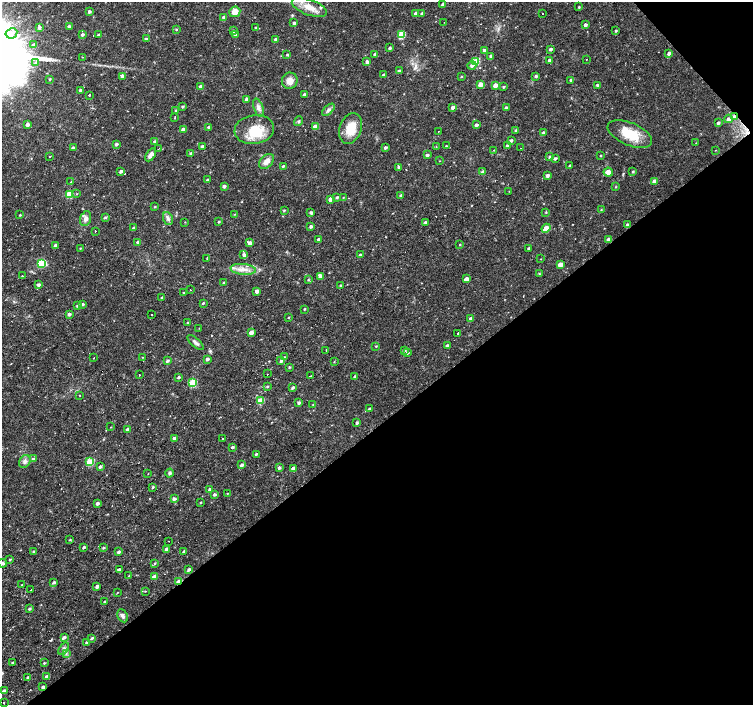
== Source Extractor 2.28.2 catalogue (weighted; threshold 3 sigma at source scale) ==
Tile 12 of 4 x 4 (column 4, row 3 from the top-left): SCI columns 4506-6006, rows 1611-3015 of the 6006 x 5966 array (HDU 1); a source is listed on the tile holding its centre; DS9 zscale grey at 2 x 2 block average (1 PNG px = mean of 2 x 2 image px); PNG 755 x 707 px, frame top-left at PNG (2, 2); each listed source drawn as its Kron ellipse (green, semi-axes under 4 px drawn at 4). Shown black and unused: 41% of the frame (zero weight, under 3 of 4 exposures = <1% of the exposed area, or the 3 px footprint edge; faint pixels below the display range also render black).
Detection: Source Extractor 2.28.2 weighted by HDU 2 'WHT'; one run over the whole footprint, this tile lists its part. Background 0.0326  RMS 0.0024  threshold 0.0109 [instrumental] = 3 sigma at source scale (4.5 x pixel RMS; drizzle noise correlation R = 1.50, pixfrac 1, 0.0396/0.0396 arcsec/px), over >= 5 px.
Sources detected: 287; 1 inside a brighter object's white glare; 15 cosmic-ray / hot-pixel residue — neither listed nor drawn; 1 coinciding with a brighter row at this scale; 4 inside a brighter listed object's ellipse — not listed separately; the other 266 listed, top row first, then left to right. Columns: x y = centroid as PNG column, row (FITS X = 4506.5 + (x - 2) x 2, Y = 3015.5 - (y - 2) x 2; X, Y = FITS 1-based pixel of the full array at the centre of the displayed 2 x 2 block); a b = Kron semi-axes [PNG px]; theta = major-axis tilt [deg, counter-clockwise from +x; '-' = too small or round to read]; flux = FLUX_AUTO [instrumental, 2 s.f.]
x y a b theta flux
443 4 3 2 - 1.4
309 7 18 8 -20 7.3
579 7 2 2 - 0.6
89 11 3 3 - 1.2
235 12 5 5 - 4.5
415 14 3 3 - 2.3
422 14 3 3 - 1.3
543 14 2 2 - 1.3
224 17 3 3 - 1.5
444 22 2 2 - 0.26
294 23 3 2 - 1.4
585 25 3 3 - 1.7
69 26 3 2 - 1.3
39 27 3 3 - 1.7
255 28 2 2 - 0.58
176 29 3 2 - 0.52
233 31 3 3 - 0.85
616 31 3 2 - 0.77
11 33 6 5 - 2.5
82 35 3 2 - 1.2
98 35 3 2 - 0.79
235 35 3 3 - 2
401 35 3 3 - 19
146 39 4 3 - 0.72
276 39 3 2 - 1.4
34 45 4 3 - 1.6
390 48 3 2 - 1.1
551 49 3 2 - 1.3
484 50 3 3 - 1.3
669 53 3 2 - 1.9
375 54 3 2 - 1.5
287 55 3 3 - 0.61
491 56 3 3 - 1.3
82 57 2 2 - 0.25
586 59 2 2 - 1.4
549 60 3 2 - 1.3
367 62 3 3 - 1.5
476 62 4 3 - 19
36 63 4 3 - 1.4
472 66 4 3 - 1.7
399 71 2 2 - 1.2
384 75 3 3 - 1.4
122 76 3 3 - 1.8
536 76 3 3 - 1
461 77 2 2 - 0.47
50 79 3 2 - 0.62
571 80 3 2 - 1.2
290 81 8 7 - 4.7
480 85 3 3 - 5.2
495 85 3 3 - 4.4
597 85 3 2 - 0.8
200 86 3 2 - 1.7
503 87 2 2 - 0.75
80 90 3 3 - 1.1
89 95 2 2 - 0.71
304 95 3 2 - 1.4
246 99 3 3 - 1.5
182 107 3 2 - 0.91
453 107 3 3 - 2.3
258 108 9 4 -71 2.4
506 108 3 3 - 1.6
176 110 3 3 - 0.72
328 110 7 4 43 1.6
734 116 4 3 - 1
175 118 4 2 - 0.46
728 119 4 3 - 2.2
299 121 5 2 - 0.76
718 123 3 3 - 1.2
27 124 3 3 - 2.4
476 125 3 2 - 1.6
209 127 3 3 - 1.2
315 127 3 3 - 5.8
350 128 16 11 70 12
183 129 3 3 - 1.9
254 130 20 14 9 16
516 130 3 2 - 1.2
438 131 2 2 - 0.21
543 133 3 3 - 1.5
630 134 24 11 -23 15
511 140 3 3 - 1.2
155 142 3 3 - 1.9
696 143 2 2 - 0.25
116 144 3 2 - 1.4
202 146 3 2 - 1.6
446 146 3 2 - 0.59
507 146 3 3 - 0.99
436 147 3 2 - 0.38
73 148 3 2 - 1.1
385 148 3 2 - 1.3
521 148 2 2 - 0.49
158 149 2 2 - 0.28
494 150 3 2 - 0.35
715 150 2 2 - 0.23
191 153 3 3 - 1.1
151 155 7 4 57 3
427 155 3 3 - 1.2
50 156 2 2 - 1.1
600 156 2 2 - 0.46
550 157 3 3 - 1.2
555 158 3 3 - 1.2
266 161 9 5 46 4
439 161 2 2 - 0.22
283 166 3 3 - 0.73
570 166 2 2 - 1.1
399 168 3 3 - 1.5
121 171 3 2 - 1.4
483 172 3 3 - 1.8
608 172 4 4 - 3.6
633 172 2 2 - 0.61
547 175 3 3 - 1.6
207 180 3 3 - 0.85
655 181 3 3 - 4.3
71 182 3 2 - 0.96
224 186 3 3 - 1.5
615 187 3 2 - 0.42
509 191 2 2 - 0.21
69 194 3 3 - 20
77 194 3 2 - 0.36
401 195 3 2 - 0.78
337 197 3 2 - 0.89
343 197 2 2 - 0.37
330 199 3 3 - 3.3
155 207 3 2 - 0.49
284 210 3 2 - 0.59
601 210 3 2 - 0.42
311 212 3 2 - 1.3
546 212 3 2 - 0.49
235 214 3 2 - 0.38
20 215 3 2 - 0.47
105 217 3 3 - 0.98
168 218 6 4 -69 1.7
86 219 7 5 72 2.4
185 222 2 2 - 0.24
219 222 2 2 - 0.73
425 222 3 2 - 0.86
628 225 3 3 - 1.8
311 226 3 3 - 1.6
133 228 3 2 - 0.74
546 228 5 3 - 8.9
95 231 2 2 - 0.43
608 239 3 3 - 1.5
319 240 3 2 - 1.6
138 242 3 3 - 1.3
250 243 3 3 - 2.6
460 245 3 2 - 0.47
56 246 3 3 - 1.9
80 248 3 2 - 0.37
529 248 3 2 - 1.4
244 254 4 3 - 1.5
360 255 3 2 - 1.2
207 259 3 2 - 0.23
541 259 2 2 - 0.23
41 263 4 3 - 34
560 264 3 3 - 4.8
243 269 13 5 -6 4.9
539 273 3 3 - 0.47
22 276 2 2 - 0.38
320 277 3 3 - 1.4
466 279 3 3 - 3.9
308 280 3 2 - 0.44
223 282 2 2 - 0.62
38 285 3 3 - 1.4
340 285 3 3 - 0.64
190 290 2 2 - 0.43
257 291 3 3 - 3.1
183 293 3 2 - 0.45
162 298 2 2 - 1.3
203 303 3 2 - 0.62
82 304 3 2 - 1.3
77 306 3 3 - 0.99
305 309 2 2 - 0.59
69 314 3 3 - 1.5
151 315 2 2 - 0.55
288 317 3 2 - 0.4
471 319 3 3 - 3.5
187 323 3 2 - 0.45
199 328 2 2 - 0.23
251 332 3 3 - 3.6
458 333 2 2 - 3.9
195 343 10 3 -42 1.8
376 346 3 3 - 0.48
447 346 3 3 - 1.4
326 350 2 2 - 0.56
404 350 4 3 - 1.1
407 353 3 3 - 1.2
143 357 3 2 - 0.31
285 357 3 2 - 0.37
93 358 2 2 - 0.65
207 359 3 2 - 1.5
167 361 3 3 - 1.2
281 361 3 3 - 1.3
334 361 3 2 - 0.27
289 367 3 3 - 0.6
139 374 2 2 - 16
267 374 2 2 - 23
310 376 2 2 - 1
178 377 3 2 - 0.96
355 377 3 3 - 1.4
192 383 4 3 - 27
267 386 3 3 - 0.47
293 387 3 2 - 1.4
80 395 2 2 - 0.36
260 401 3 3 - 15
298 403 3 2 - 1.3
313 404 2 2 - 0.35
370 409 3 2 - 1.4
357 423 3 2 - 0.92
111 427 2 2 - 0.21
128 429 3 2 - 2.4
174 438 3 3 - 1.7
222 439 2 2 - 0.35
232 447 3 2 - 1.1
256 454 3 3 - 0.8
33 459 3 2 - 0.51
25 461 7 5 53 2
90 462 4 3 - 21
242 465 3 3 - 1.4
100 467 3 3 - 1.3
279 468 3 3 - 1.2
293 468 3 3 - 3.2
170 473 4 4 - 1.1
148 474 2 2 - 0.18
153 487 4 3 - 0.7
210 489 3 2 - 1.4
227 493 3 2 - 0.32
214 495 3 2 - 1.4
174 499 3 3 - 1.4
201 502 3 2 - 0.42
97 503 3 2 - 2
70 540 3 3 - 0.48
169 541 2 2 - 0.32
84 547 3 2 - 1.1
103 548 3 3 - 0.73
166 549 3 2 - 1.6
184 551 3 2 - 1.1
34 552 3 2 - 1.1
118 552 3 3 - 1.3
10 559 3 2 - 0.61
3 563 4 4 - 0.9
155 563 3 3 - 0.62
189 569 3 3 - 1.2
119 570 3 3 - 2.2
129 576 3 2 - 0.43
154 577 3 3 - 7.2
54 582 3 2 - 1.2
179 582 3 2 - 8.3
22 585 3 2 - 0.32
97 586 3 2 - 1.8
31 590 2 2 - 1
145 591 3 2 - 0.36
117 593 3 2 - 0.31
105 602 3 2 - 1.2
29 608 3 2 - 1.1
123 616 7 4 -62 1.6
64 637 4 3 - 1.3
92 638 3 3 - 0.84
87 642 4 3 - 1.1
64 649 7 4 54 1.6
66 653 4 2 - 0.66
12 663 3 2 - 0.86
44 663 3 2 - 0.5
28 677 3 2 - 1
47 677 3 2 - 2.3
43 687 3 3 - 1.4
4 691 3 2 - 1.4
4 703 2 2 - 1.7
Overlapping masked pixels (flux is a lower limit): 2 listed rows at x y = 734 116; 179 582
Isophote crosses this tile's border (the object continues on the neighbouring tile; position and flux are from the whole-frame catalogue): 1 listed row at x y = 3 563
Diffuse or blended objects may show on this block-average render without a row.